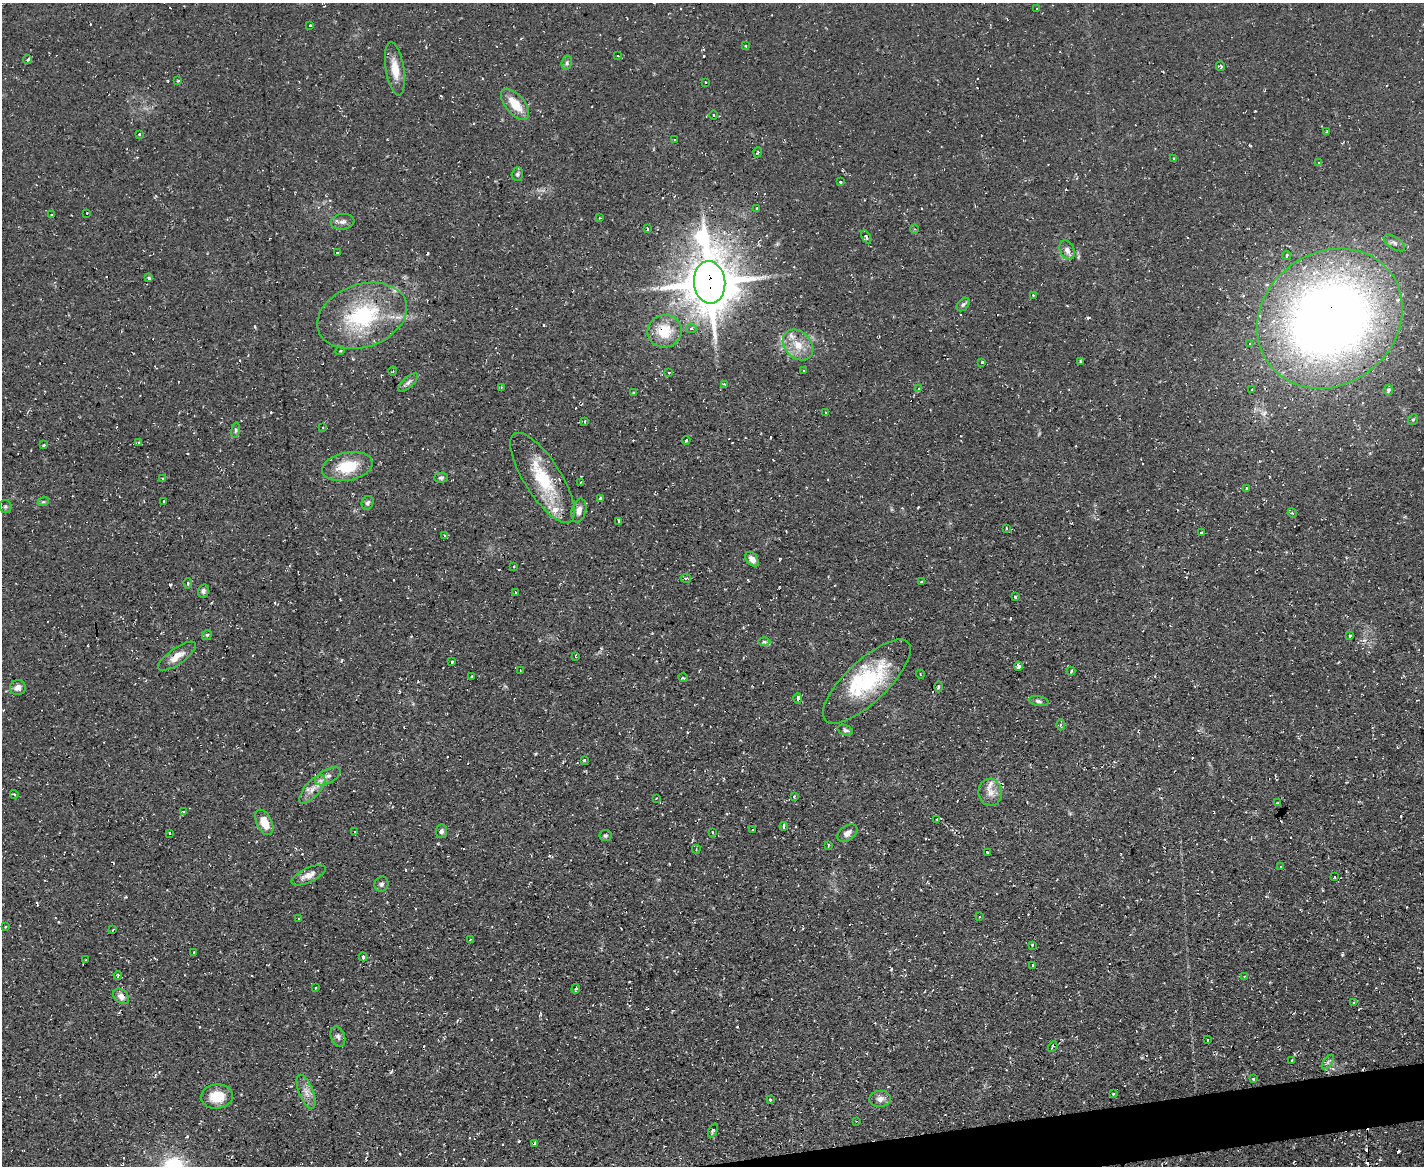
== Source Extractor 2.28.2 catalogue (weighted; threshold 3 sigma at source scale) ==
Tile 5 of 3 x 4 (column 2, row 2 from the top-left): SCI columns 1549-2970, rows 2329-3492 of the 4627 x 4656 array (HDU 1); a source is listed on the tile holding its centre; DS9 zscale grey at full resolution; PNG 1426 x 1168 px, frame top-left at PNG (2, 3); each listed source drawn as its Kron ellipse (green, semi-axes under 4 px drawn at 4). Shown black and unused: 2% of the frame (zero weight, under 2 of 3 exposures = <1% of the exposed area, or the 3 px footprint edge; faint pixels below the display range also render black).
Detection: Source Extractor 2.28.2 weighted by HDU 2 'WHT'; one run over the whole footprint, this tile lists its part. Background 0.0853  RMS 0.0072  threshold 0.0326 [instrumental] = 3 sigma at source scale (4.5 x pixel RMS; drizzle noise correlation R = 1.50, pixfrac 1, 0.05/0.05 arcsec/px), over >= 5 px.
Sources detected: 199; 32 cosmic-ray / hot-pixel residue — neither listed nor drawn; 4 inside a brighter listed object's ellipse — not listed separately; the other 163 listed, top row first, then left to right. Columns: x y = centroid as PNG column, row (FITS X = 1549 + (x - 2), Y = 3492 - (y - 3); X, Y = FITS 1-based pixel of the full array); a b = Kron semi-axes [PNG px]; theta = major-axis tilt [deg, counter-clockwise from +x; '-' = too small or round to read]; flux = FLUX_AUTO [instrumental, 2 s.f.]
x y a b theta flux
1037 9 3 3 - 1.6
310 25 3 3 - 1.1
746 46 3 3 - 0.77
618 56 3 2 - 0.92
28 59 4 4 - 1.7
567 63 7 5 83 1.6
1220 66 5 3 - 2.3
395 69 27 9 -81 12
178 81 4 2 - 0.59
705 82 3 2 - 0.86
515 104 19 9 -50 15
714 115 4 3 - 0.59
1327 132 3 3 - 1.1
139 134 3 3 - 1.2
674 140 3 2 - 1.3
758 152 5 3 - 0.76
1174 159 3 2 - 0.69
1319 162 3 3 - 1.1
517 174 7 5 69 1.5
840 182 3 3 - 1.1
757 208 3 2 - 1.2
87 213 2 2 - 0.45
52 215 3 2 - 0.53
600 218 3 3 - 0.58
343 222 12 8 6 3.4
647 229 4 3 - 3.1
914 229 4 3 - 0.75
866 237 7 4 -59 1.7
1394 243 12 6 -34 3
1067 250 10 7 -64 3.3
337 253 3 3 - 1
1287 255 4 3 - 1.6
149 278 3 3 - 2.3
710 282 21 15 -84 3300
1033 295 3 2 - 0.8
963 304 8 5 49 1.6
362 316 46 31 19 70
1330 319 76 66 37 740
691 328 5 4 - 1.9
664 331 17 16 - 20
1249 344 3 3 - 1.9
798 345 17 13 -46 13
340 351 5 3 - 0.78
1080 361 4 3 - 0.8
982 362 3 3 - 2.4
804 370 3 2 - 0.82
393 371 4 3 - 0.66
669 373 3 2 - 0.6
408 382 12 5 43 2.5
725 384 4 3 - 0.64
501 387 3 3 - 0.68
919 389 4 3 - 0.98
1252 390 3 3 - 0.85
1388 390 5 4 - 1.6
634 393 3 3 - 0.96
825 413 2 2 - 0.66
1413 419 6 4 51 0.92
585 421 3 3 - 0.9
323 428 2 2 - 0.58
235 430 8 4 82 1.3
686 440 4 3 - 0.94
139 442 3 3 - 1.5
44 445 3 3 - 0.98
347 467 26 14 11 24
163 478 3 3 - 1.2
441 478 7 5 1 1.6
542 478 52 18 -57 40
581 482 4 2 - 0.57
1246 489 4 3 - 3.2
600 498 3 3 - 1.6
164 501 3 2 - 1.7
43 502 6 3 17 0.91
368 503 7 5 67 1.8
5 507 7 6 - 1.5
579 510 12 7 76 4.4
1292 513 5 4 - 0.96
618 521 4 3 - 4.6
1006 528 3 2 - 0.75
1201 533 4 2 - 0.62
444 535 4 2 - 0.61
752 559 8 5 -51 4
514 566 2 2 - 0.76
686 579 5 3 - 1.2
922 582 3 3 - 1.4
188 583 5 3 - 0.83
203 591 7 5 78 1.9
515 592 3 2 - 1
1015 597 4 2 - 1.1
207 635 5 4 - 1
1350 636 4 3 - 2.8
764 642 6 4 -1 1.2
177 656 22 8 35 7.5
575 656 3 2 - 0.76
452 662 3 3 - 1.9
1018 666 4 4 - 6.6
520 671 3 2 - 0.58
1071 671 4 3 - 1.1
920 674 4 3 - 0.57
472 677 3 3 - 1
683 678 5 3 - 0.78
867 682 57 21 43 59
938 687 5 3 - 1.1
18 688 8 7 - 3.6
798 698 5 3 - 4.7
1038 701 10 5 -10 1.9
1061 725 5 3 - 0.91
845 730 8 5 -19 1.7
584 760 3 3 - 1.3
328 776 14 7 28 4.3
312 789 18 7 49 6.7
990 792 13 11 -80 6.3
14 794 4 3 - 0.85
794 796 3 3 - 0.87
657 798 3 2 - 0.52
1277 803 3 2 - 0.67
183 812 4 4 - 1.1
937 819 4 2 - 0.71
264 822 13 7 -64 12
784 826 4 3 - 2
753 830 3 3 - 1.2
441 831 7 5 84 2
355 832 3 3 - 4.7
712 832 3 2 - 0.63
170 833 3 2 - 0.88
847 833 11 7 35 3.9
605 835 6 5 - 1.3
828 845 3 2 - 0.88
696 849 4 3 - 0.66
987 852 4 2 - 0.59
1281 867 3 3 - 3.1
308 875 18 7 24 5.8
1334 877 3 3 - 1.3
382 884 7 7 - 1.9
980 917 3 2 - 0.77
299 919 3 2 - 0.53
5 927 4 3 - 0.57
113 930 4 2 - 1.5
470 940 3 3 - 1.4
1032 945 3 3 - 0.84
194 952 3 2 - 0.86
363 957 4 3 - 10
86 960 3 2 - 0.82
1032 965 3 2 - 0.71
118 975 4 3 - 1.3
1244 976 2 2 - 0.5
315 988 2 2 - 0.66
576 989 5 3 - 0.96
121 996 9 6 -43 4
1354 1002 3 3 - 1.5
338 1036 10 7 -70 2.4
1207 1040 3 2 - 0.7
1053 1046 5 3 - 0.73
1292 1061 3 3 - 2.1
1328 1062 8 4 53 1.7
1253 1079 3 3 - 0.72
306 1092 18 7 -69 5.5
1113 1094 4 3 - 0.66
217 1096 16 12 7 16
880 1099 11 8 8 4.1
770 1100 3 3 - 1.3
856 1121 4 2 - 0.48
713 1130 7 3 62 1.1
534 1143 3 2 - 1
Overlapping masked pixels (flux is a lower limit): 2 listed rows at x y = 710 282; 1330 319
Unlisted compact peaks at least as high as the median listed source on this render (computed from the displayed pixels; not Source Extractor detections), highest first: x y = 1088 318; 1342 955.